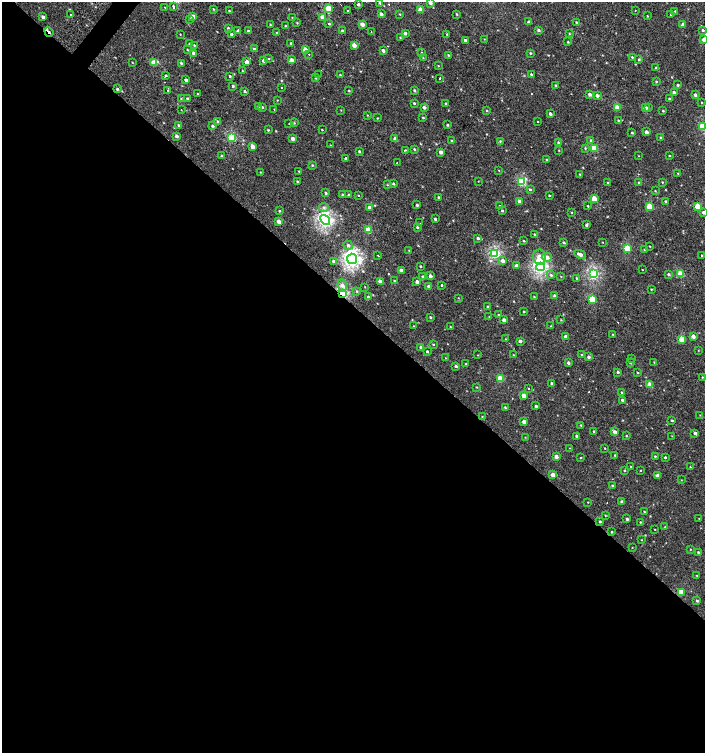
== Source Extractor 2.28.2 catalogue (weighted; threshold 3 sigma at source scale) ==
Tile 14 of 4 x 4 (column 2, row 4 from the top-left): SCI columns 1613-3017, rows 7-1507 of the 6060 x 6037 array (HDU 1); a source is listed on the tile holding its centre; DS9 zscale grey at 2 x 2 block average (1 PNG px = mean of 2 x 2 image px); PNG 707 x 755 px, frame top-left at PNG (2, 2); each listed source drawn as its Kron ellipse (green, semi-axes under 4 px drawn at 4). Shown black and unused: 60% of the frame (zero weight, under 2 of 3 exposures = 2% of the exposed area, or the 3 px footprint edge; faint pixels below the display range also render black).
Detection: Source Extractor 2.28.2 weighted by HDU 2 'WHT'; one run over the whole footprint, this tile lists its part. Background 0.00107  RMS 0.0038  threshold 0.017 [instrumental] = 3 sigma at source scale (4.5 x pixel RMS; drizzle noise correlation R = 1.50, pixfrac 1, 0.0396/0.0396 arcsec/px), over >= 5 px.
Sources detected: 345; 7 cosmic-ray / hot-pixel residue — neither listed nor drawn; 1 inside a brighter listed object's ellipse — not listed separately; the other 337 listed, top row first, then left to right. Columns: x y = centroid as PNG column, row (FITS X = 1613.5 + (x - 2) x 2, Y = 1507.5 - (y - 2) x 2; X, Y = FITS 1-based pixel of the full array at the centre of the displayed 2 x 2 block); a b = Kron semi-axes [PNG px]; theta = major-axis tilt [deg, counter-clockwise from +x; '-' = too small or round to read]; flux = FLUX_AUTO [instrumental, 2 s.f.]
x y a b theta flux
430 2 3 3 - 3.5
380 3 3 3 - 1.3
358 4 3 3 - 1.9
173 6 3 2 - 4.4
165 7 2 2 - 0.47
328 8 3 3 - 17
213 9 3 3 - 0.75
420 10 3 3 - 11
635 10 2 2 - 0.34
229 11 3 2 - 0.56
348 11 2 2 - 2.4
675 11 2 2 - 0.59
381 14 3 3 - 2.9
400 14 3 2 - 0.57
457 14 3 2 - 0.68
671 14 2 2 - 2
71 15 2 2 - 2.3
193 16 3 3 - 6.7
647 16 2 2 - 0.46
43 17 3 3 - 3.4
292 17 3 2 - 0.34
323 17 3 3 - 12
190 19 3 3 - 1.2
529 22 3 3 - 2
577 22 3 2 - 0.96
297 23 3 2 - 0.49
329 24 4 3 - 0.91
362 24 3 2 - 6.4
270 25 3 2 - 0.62
683 25 3 3 - 4.1
285 26 3 2 - 0.72
228 28 3 3 - 1.1
538 30 3 3 - 1.9
703 30 3 3 - 0.95
238 31 3 3 - 2.7
248 31 3 3 - 1.2
342 31 3 2 - 1
371 31 2 2 - 0.65
49 32 5 2 - 2
277 33 3 2 - 0.7
405 33 3 3 - 2.3
180 34 2 2 - 1.4
231 34 3 2 - 1.4
447 34 2 2 - 0.6
569 34 3 3 - 0.62
400 37 3 2 - 0.54
484 39 3 2 - 0.35
465 40 3 2 - 2.3
704 40 3 3 - 5.9
568 42 3 3 - 0.66
291 43 3 2 - 0.8
189 44 3 2 - 0.68
194 45 2 2 - 2.2
354 45 3 3 - 7.1
254 49 3 3 - 1.4
187 50 3 2 - 0.61
305 50 3 3 - 9.3
383 50 3 2 - 2.5
421 52 2 2 - 2.4
194 53 3 3 - 2.7
530 53 3 3 - 0.76
309 54 2 2 - 2.8
448 55 3 2 - 0.72
632 57 3 2 - 0.59
269 58 3 2 - 0.56
423 58 3 2 - 0.49
639 59 3 2 - 0.86
292 60 3 3 - 3.3
263 61 3 3 - 2
132 62 3 2 - 0.37
247 62 3 3 - 5.9
154 63 3 3 - 13
181 63 3 2 - 1.1
438 66 2 2 - 0.46
656 68 3 3 - 0.73
242 71 3 2 - 0.45
318 74 2 2 - 2.7
531 74 3 3 - 1
166 75 3 3 - 0.84
340 75 3 2 - 0.53
230 76 3 2 - 0.95
316 78 3 3 - 0.67
439 78 2 2 - 3
186 80 3 2 - 2.7
656 81 3 2 - 0.68
556 85 3 2 - 1.1
678 85 3 3 - 1
233 86 4 3 - 1.1
281 88 2 2 - 0.94
117 89 3 3 - 1.3
168 90 2 2 - 3.4
414 90 3 3 - 1.2
245 91 3 2 - 1.3
349 91 2 2 - 0.73
674 92 3 2 - 3.1
197 94 3 2 - 0.53
590 94 3 3 - 3
597 95 3 3 - 3
695 95 3 2 - 2.3
187 98 4 2 - 0.75
181 99 3 2 - 0.45
669 99 3 3 - 1.2
277 100 2 2 - 0.41
702 102 3 2 - 0.5
414 103 3 3 - 0.95
446 103 3 2 - 0.9
258 107 3 3 - 2
262 107 3 3 - 0.84
424 107 3 3 - 3
617 107 3 3 - 11
648 107 3 2 - 0.68
645 108 3 3 - 4.6
274 109 2 2 - 0.56
181 110 2 2 - 0.67
341 110 3 2 - 0.39
487 111 3 2 - 0.63
663 111 3 2 - 0.72
550 114 3 2 - 2
367 115 3 2 - 0.52
377 118 3 2 - 0.55
423 118 3 2 - 0.67
618 120 3 2 - 0.52
217 121 3 2 - 0.67
538 121 2 2 - 3.2
294 123 3 3 - 0.65
289 124 2 2 - 0.43
178 125 3 3 - 0.91
448 125 3 2 - 0.92
213 126 3 3 - 1.4
703 126 3 3 - 38
268 130 3 2 - 0.79
322 130 3 2 - 0.58
646 132 3 3 - 3.2
632 133 3 2 - 0.67
177 136 3 3 - 2.6
232 137 3 3 - 48
293 138 3 3 - 3.7
661 138 3 3 - 1.1
395 139 3 3 - 3.5
452 141 3 3 - 1.1
500 141 3 3 - 0.82
591 141 3 3 - 1.8
559 143 4 3 - 1.3
330 145 2 2 - 0.32
253 146 3 3 - 7.6
585 148 4 2 - 0.74
594 148 3 3 - 29
414 149 3 3 - 0.76
405 150 2 2 - 1.6
559 150 3 2 - 0.43
359 151 3 3 - 1
441 152 3 3 - 4
222 156 3 3 - 0.65
638 156 2 2 - 0.32
669 156 3 2 - 0.51
346 159 3 3 - 1.8
547 159 2 2 - 0.58
397 163 2 2 - 1.4
312 165 3 3 - 0.72
499 170 3 2 - 0.35
299 171 3 2 - 0.62
260 172 2 2 - 0.42
678 173 3 2 - 0.39
580 174 2 2 - 0.56
297 181 2 2 - 0.65
478 181 2 2 - 0.29
522 181 4 3 - 46
607 182 2 2 - 1.2
662 182 2 2 - 0.6
639 183 3 2 - 2.3
393 184 3 2 - 1.3
387 185 2 2 - 0.47
530 190 3 3 - 1.1
655 191 3 2 - 0.49
326 193 3 3 - 0.95
343 195 3 2 - 1.3
349 195 3 2 - 1.2
358 195 2 2 - 1.5
549 195 3 2 - 0.64
439 197 3 2 - 1.6
594 199 3 3 - 22
520 201 3 3 - 5.2
666 201 3 2 - 1.4
417 205 3 2 - 1.1
500 206 3 2 - 0.48
588 206 3 3 - 0.67
649 206 3 3 - 22
324 207 5 4 - 2
369 207 3 3 - 2.9
698 207 3 3 - 17
280 211 3 3 - 0.71
502 211 3 3 - 1
572 212 3 2 - 0.49
703 212 3 3 - 2.2
435 219 3 2 - 1.2
325 220 5 4 - 190
279 222 3 3 - 4.8
419 223 2 2 - 0.44
586 225 3 3 - 1.3
417 227 3 3 - 0.99
368 230 3 3 - 21
534 234 3 2 - 0.8
478 238 3 3 - 2.2
524 241 3 2 - 0.74
564 242 3 3 - 1.1
603 242 3 2 - 0.36
348 245 5 4 - 2.2
650 246 2 2 - 0.48
627 248 3 3 - 33
409 250 2 2 - 0.44
644 250 3 2 - 0.47
495 253 3 3 - 95
580 254 6 3 -27 5
378 255 2 2 - 2.5
702 255 3 2 - 0.62
540 257 7 6 - 9.9
547 257 5 4 - 4.3
352 259 5 5 - 250
333 261 3 3 - 1.7
503 261 3 3 - 4.5
516 265 3 3 - 3.5
420 266 2 2 - 0.72
541 267 4 4 - 180
401 270 3 2 - 4.1
642 270 2 2 - 0.39
593 274 3 3 - 100
668 274 3 3 - 1.3
680 274 3 3 - 21
551 275 4 3 - 1
430 276 3 3 - 3.7
561 276 2 2 - 0.43
423 277 3 3 - 1.6
577 278 3 2 - 1.1
380 281 3 3 - 5
394 281 3 2 - 0.72
417 282 3 2 - 3
342 285 6 5 - 3.4
442 285 3 2 - 0.78
429 286 3 3 - 2.8
365 287 2 2 - 0.43
651 289 3 2 - 0.51
357 291 3 2 - 0.69
342 293 3 3 - 100
555 296 3 3 - 3.1
368 297 3 3 - 1.3
534 297 3 2 - 0.59
458 298 3 2 - 0.36
592 299 3 3 - 28
488 306 3 2 - 0.9
524 311 3 2 - 0.66
499 315 3 2 - 1.2
430 317 2 2 - 1
489 317 3 2 - 0.3
504 320 3 2 - 3.7
561 320 3 2 - 0.45
414 326 2 2 - 0.38
551 326 2 2 - 0.33
450 327 2 2 - 0.47
613 334 3 2 - 0.63
565 336 3 2 - 2.9
693 336 3 3 - 4.8
505 339 2 2 - 0.32
682 339 3 3 - 20
520 341 2 2 - 2.9
433 344 3 2 - 0.56
421 347 3 3 - 3.7
698 350 2 2 - 0.37
427 351 2 2 - 1.1
478 355 3 2 - 0.35
514 355 3 2 - 0.55
582 355 3 3 - 1.3
589 357 3 3 - 1.9
445 358 2 2 - 0.36
632 358 2 2 - 0.55
654 362 3 2 - 0.5
568 363 3 3 - 1.7
630 363 3 2 - 1.2
466 364 3 2 - 0.69
456 366 3 3 - 1.5
618 372 3 3 - 1.3
637 372 3 3 - 0.7
702 377 3 2 - 0.57
500 379 3 3 - 24
551 383 3 2 - 1.1
650 385 3 3 - 12
477 387 3 2 - 0.5
528 388 2 2 - 1.5
622 393 3 2 - 1.3
524 395 3 2 - 8.3
622 400 3 2 - 1.5
536 406 3 3 - 1.6
505 407 4 3 - 0.77
700 415 2 2 - 0.33
482 416 2 2 - 0.36
672 420 3 3 - 0.91
524 421 3 2 - 5.5
581 425 3 2 - 0.75
594 431 3 3 - 0.99
615 432 3 3 - 5.2
695 433 3 2 - 2.7
577 436 2 2 - 2.8
626 436 3 2 - 0.68
672 436 2 2 - 0.34
525 437 2 2 - 0.36
569 448 2 2 - 0.43
605 448 2 2 - 0.56
615 455 3 2 - 1
556 456 3 3 - 4.8
655 456 2 2 - 0.69
665 457 2 2 - 1.3
581 458 3 2 - 0.54
631 466 2 2 - 1.2
690 467 3 2 - 0.56
624 470 2 2 - 0.68
640 470 2 2 - 0.46
553 475 3 3 - 6.2
657 476 3 3 - 5.3
681 480 3 2 - 0.36
612 485 3 2 - 0.93
588 502 2 2 - 0.41
622 502 3 2 - 2.6
644 512 3 2 - 0.51
605 515 3 2 - 0.52
699 518 3 2 - 0.42
627 519 3 2 - 1.7
600 521 3 2 - 1.1
640 522 2 2 - 0.56
665 527 2 2 - 0.54
655 529 2 2 - 0.44
612 532 3 2 - 0.8
642 540 2 2 - 0.42
632 548 2 2 - 0.36
690 549 2 2 - 0.45
698 552 2 2 - 0.82
697 575 2 2 - 0.41
681 592 3 3 - 22
697 601 3 3 - 1.5
Overlapping masked pixels (flux is a lower limit): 2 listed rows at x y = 49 32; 342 293
Isophote crosses this tile's border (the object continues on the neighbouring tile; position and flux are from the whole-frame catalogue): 5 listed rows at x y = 430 2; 380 3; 704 40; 703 126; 703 212